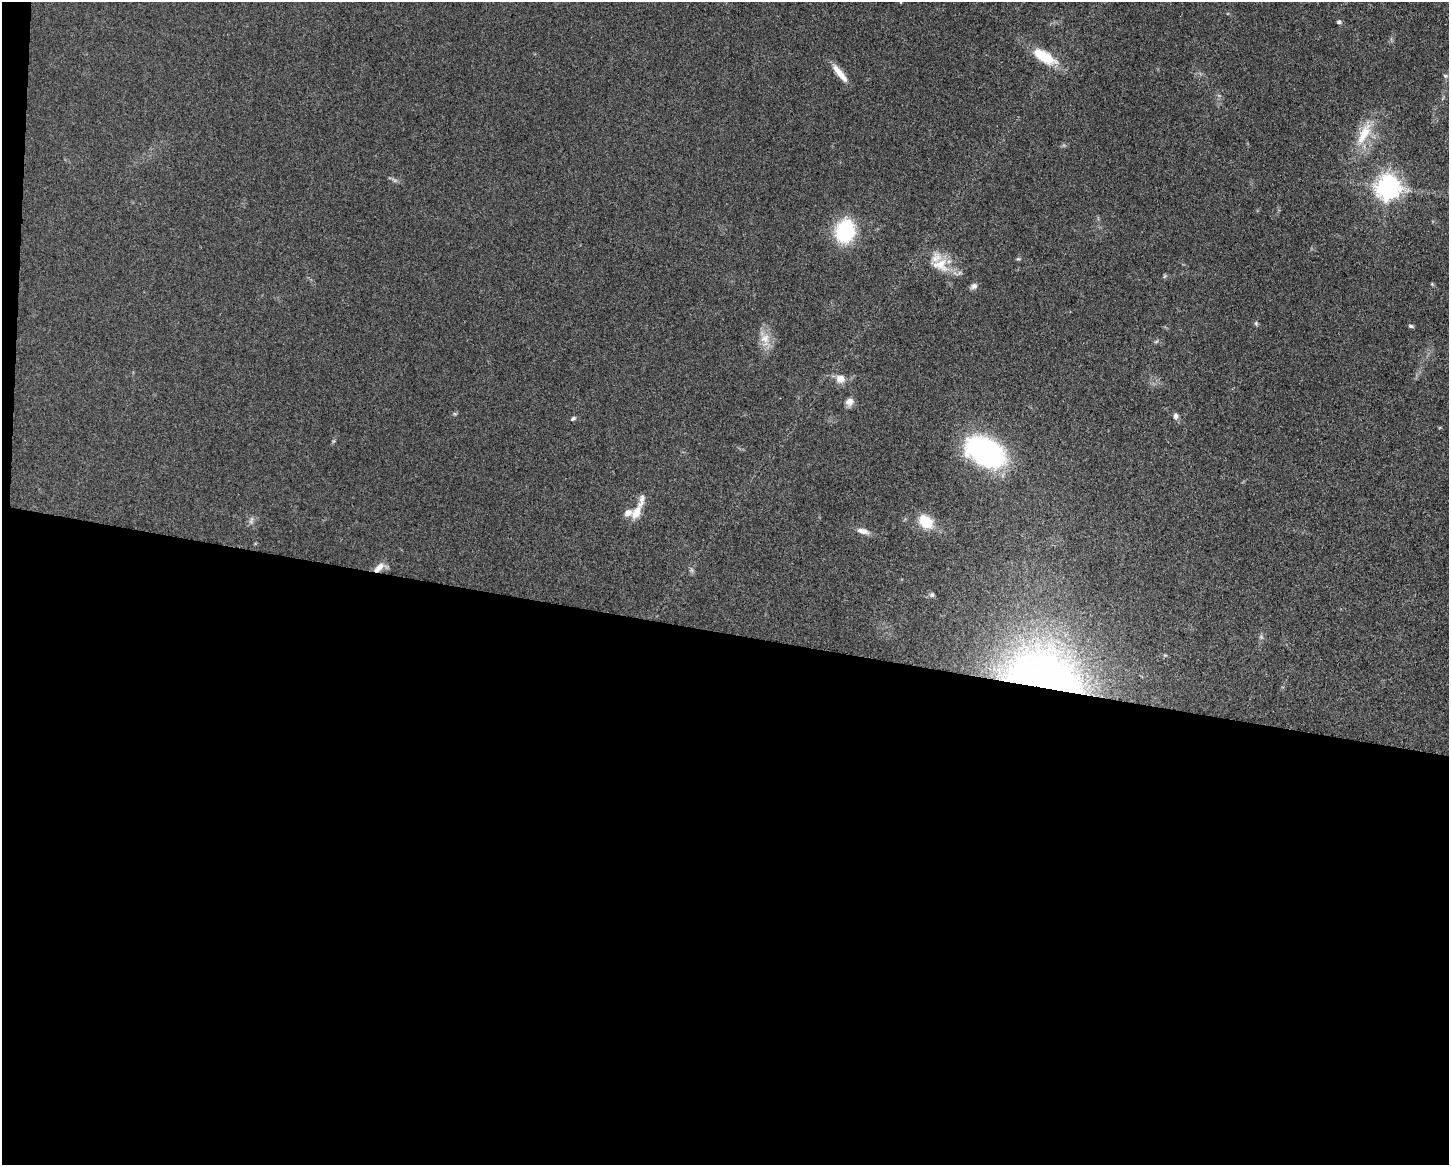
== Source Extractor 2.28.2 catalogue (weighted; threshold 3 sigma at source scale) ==
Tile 10 of 3 x 4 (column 1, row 4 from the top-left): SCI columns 232-1678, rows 4-1166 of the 4683 x 4655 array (HDU 1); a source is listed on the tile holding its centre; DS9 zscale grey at full resolution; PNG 1451 x 1167 px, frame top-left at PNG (2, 2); no overlay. Shown black and unused: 46% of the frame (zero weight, under 3 of 5 exposures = <1% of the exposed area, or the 3 px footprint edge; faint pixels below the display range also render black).
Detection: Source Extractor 2.28.2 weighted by HDU 2 'WHT'; one run over the whole footprint, this tile lists its part. Background 0.0606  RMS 0.0057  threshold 0.0255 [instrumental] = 3 sigma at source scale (4.5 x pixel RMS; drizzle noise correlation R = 1.50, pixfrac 1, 0.05/0.05 arcsec/px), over >= 5 px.
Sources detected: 35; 3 too faint to see at this stretch — not listed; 2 inside a brighter listed object's ellipse — not listed separately; the other 30 listed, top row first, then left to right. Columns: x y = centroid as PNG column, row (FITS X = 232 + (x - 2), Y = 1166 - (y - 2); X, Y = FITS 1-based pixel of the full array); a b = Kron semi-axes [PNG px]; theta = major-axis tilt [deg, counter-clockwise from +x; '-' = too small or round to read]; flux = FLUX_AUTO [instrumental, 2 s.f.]
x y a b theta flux
1339 22 5 5 - 1.4
1044 56 33 13 -30 19
840 73 26 7 -51 7.6
1445 76 6 5 - 1
1364 134 37 13 63 18
1388 187 8 8 - 530
845 231 16 13 80 61
1018 259 6 4 -6 0.82
940 265 27 19 -18 16
1165 276 6 4 70 0.77
1432 284 6 4 -45 0.64
974 286 9 7 33 2.1
1256 323 7 5 -64 0.99
1411 326 7 4 -15 1
765 339 22 13 -88 8.8
1156 342 7 4 20 0.87
841 379 10 9 - 5.5
849 402 9 8 - 4
455 414 6 4 -18 0.73
1176 416 8 6 -84 1.9
573 419 7 5 32 1.2
333 441 6 4 70 0.82
985 452 32 20 -28 130
636 513 19 10 62 7.5
926 522 17 12 -44 15
863 531 18 7 -17 4
379 567 16 8 31 5.5
932 595 6 6 - 1.2
1261 637 6 5 - 1
1043 672 93 54 -14 270
Overlapping masked pixels (flux is a lower limit): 2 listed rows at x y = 379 567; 1043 672